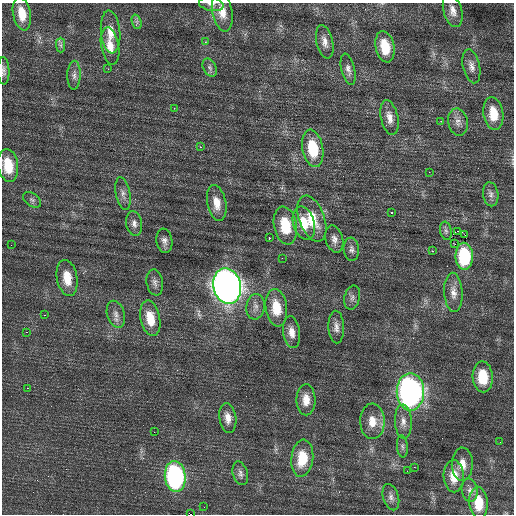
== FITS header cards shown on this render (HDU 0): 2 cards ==
NAXIS1  =                  512 / Axis length
NAXIS2  =                  512 / Axis length

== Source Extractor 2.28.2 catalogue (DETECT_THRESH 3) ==
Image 512 x 512 px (HDU 0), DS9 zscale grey, 1 PNG px = 1 image px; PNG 516 x 516 px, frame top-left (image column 1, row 512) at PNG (2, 3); each listed source drawn as its Kron ellipse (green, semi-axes under 4 px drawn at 4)
Background 0.448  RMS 0.89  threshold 2.66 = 3 sigma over >= 5 px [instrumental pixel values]
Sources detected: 82; all 82 listed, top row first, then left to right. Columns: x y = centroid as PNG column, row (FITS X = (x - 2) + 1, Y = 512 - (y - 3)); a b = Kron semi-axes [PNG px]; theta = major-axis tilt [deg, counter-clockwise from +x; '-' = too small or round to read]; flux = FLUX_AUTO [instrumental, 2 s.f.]
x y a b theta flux
211 4 12 7 -10 270
453 11 17 9 -74 530
222 12 20 10 -80 820
22 14 17 8 -79 1000
137 22 7 4 -72 140
111 32 21 9 -85 840
205 42 3 2 - 170
325 42 17 8 -77 460
61 45 7 4 -89 140
110 46 19 9 -79 720
385 47 16 9 -78 1500
471 66 17 8 -77 420
210 68 10 6 -63 190
108 69 2 2 - 28
348 69 16 6 -77 320
3 71 14 6 -88 230
74 75 14 6 88 300
174 108 3 3 - 81
493 114 16 10 -81 1200
389 117 17 8 -78 540
441 121 2 2 - 310
458 122 13 10 -78 410
200 147 3 2 - 230
313 148 19 10 -80 2200
8 165 16 10 -81 1600
429 172 2 2 - 89
123 194 16 7 -79 350
491 194 12 7 -80 270
32 200 10 6 -34 180
217 203 18 9 -79 830
391 213 3 3 - 260
312 219 24 12 -69 1700
304 223 17 10 -75 1200
134 224 12 8 -81 320
285 226 19 11 -79 2100
446 231 9 5 -79 150
458 231 2 2 - 2400
465 235 2 2 - 120
269 238 3 2 - 690
334 239 14 8 -75 380
164 241 12 8 -81 310
455 244 3 2 - 88
11 245 2 2 - 29
351 249 12 7 -84 250
432 251 3 2 - 150
464 256 13 8 -88 2800
282 258 2 2 - 300
67 278 18 10 -80 1100
155 282 13 8 -80 290
227 286 18 13 -77 56000
453 292 20 9 -87 590
352 297 12 7 78 260
255 307 13 9 81 360
276 308 19 10 -82 1500
116 314 14 8 -73 360
45 315 3 2 - 110
150 318 18 9 -79 1200
336 327 16 7 -88 370
27 332 3 2 - 160
292 332 16 8 -82 570
483 377 15 10 -87 1900
27 388 2 2 - 170
410 392 18 14 -90 22000
306 400 15 9 -89 740
228 418 15 8 -82 520
372 421 17 12 -88 940
403 422 17 8 -87 500
154 432 2 2 - 44
500 442 2 2 - 78
402 446 11 5 -85 170
302 458 18 11 84 1700
462 464 16 10 89 660
414 467 2 2 - 270
407 471 3 2 - 65
240 473 12 7 -74 260
454 476 16 10 -88 1000
175 477 15 10 -84 10000
470 490 11 8 -81 320
391 497 13 7 -73 310
478 503 16 9 -86 1400
204 507 2 2 - 44
191 514 2 2 - 1200
At the frame edge (FLAGS 8, measured only in part): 3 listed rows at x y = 211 4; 3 71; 191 514